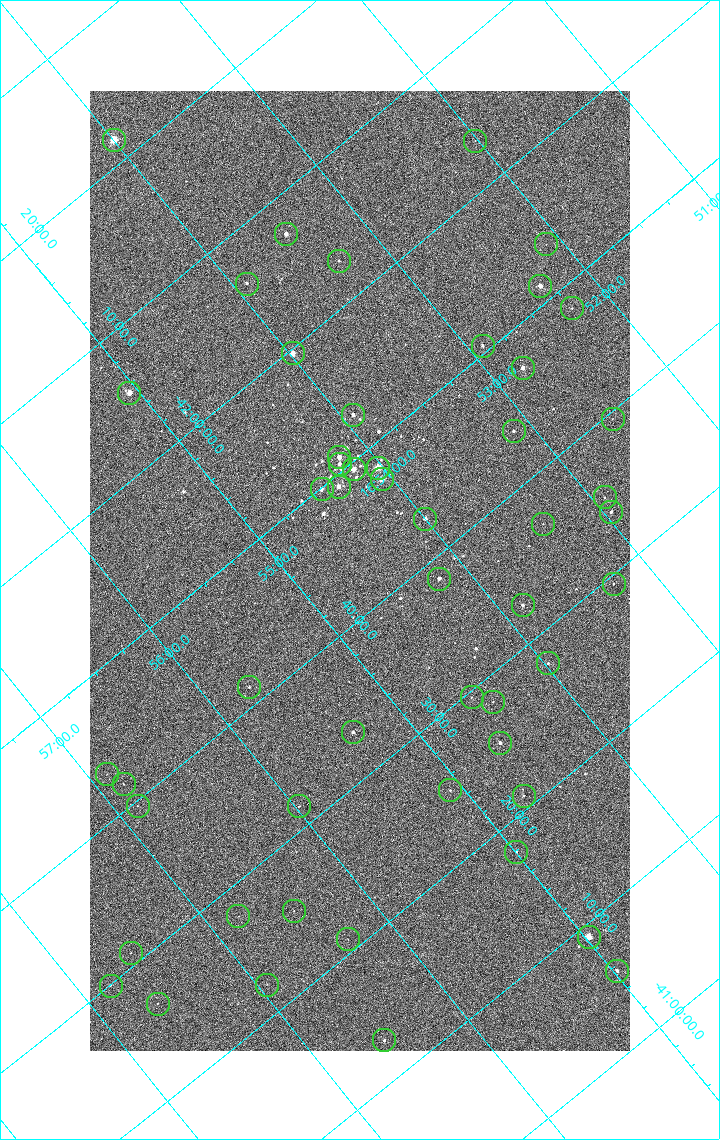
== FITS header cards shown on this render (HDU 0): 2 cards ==
NAXIS1  =                 1080 / length of data axis 1
NAXIS2  =                 1920 / length of data axis 2

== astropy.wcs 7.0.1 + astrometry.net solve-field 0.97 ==
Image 1080 x 1920 px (HDU 0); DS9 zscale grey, zoomed out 1/2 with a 90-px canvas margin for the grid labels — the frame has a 2x2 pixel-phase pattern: neighbouring pixels differ more than pixels two apart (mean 1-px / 2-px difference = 1.278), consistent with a one-shot-colour (mosaic) sensor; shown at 1/2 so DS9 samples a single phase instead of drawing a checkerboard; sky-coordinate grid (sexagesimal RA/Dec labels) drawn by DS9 from the SOLVED WCS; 52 Tycho-2 reference stars matched to detected sources circled (green)
Header WCS: none
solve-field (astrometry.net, Tycho-2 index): SOLVED blind (the file carries no WCS)
Solved WCS: RA---TAN-SIP/DEC--TAN-SIP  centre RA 16:54:35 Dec -41:43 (253.65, -41.72 deg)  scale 2.38 arcsec/px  FOV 42.8' x 76.0'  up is -141 deg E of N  parity flipped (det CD > 0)
(file carries no celestial WCS; the grid is the blind solution)
Tycho-2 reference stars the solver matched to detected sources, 52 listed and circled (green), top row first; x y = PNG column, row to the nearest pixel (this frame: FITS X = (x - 90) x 2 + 1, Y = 1920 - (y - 91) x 2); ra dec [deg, ICRS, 3 dp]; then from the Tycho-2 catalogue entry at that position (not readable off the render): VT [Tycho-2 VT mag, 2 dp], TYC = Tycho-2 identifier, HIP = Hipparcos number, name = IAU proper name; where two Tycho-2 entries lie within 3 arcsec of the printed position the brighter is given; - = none
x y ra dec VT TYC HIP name
114 140 253.499 -42.362 4.82 7876-2743-1 82671 -
475 141 253.004 -42.057 11.12 7876-784-1 - -
286 234 253.369 -42.121 7.31 7876-1152-1 - -
546 244 253.025 -41.892 10.56 7876-1536-1 - -
338 261 253.327 -42.050 10.12 7876-1601-1 - -
247 284 253.479 -42.104 9.22 7876-213-1 - -
540 286 253.080 -41.855 6.51 7876-2659-1 82543 -
572 308 253.062 -41.805 9.41 7876-2570-1 - -
482 346 253.227 -41.842 9.02 7876-1957-1 - -
292 354 253.495 -41.994 6.38 7876-309-1 82669 -
522 368 253.197 -41.786 7.01 7876-2053-1 - -
129 393 253.764 -42.091 6.35 7876-2597-1 82783 -
353 415 253.482 -41.881 7.56 7876-2282-1 - -
612 419 253.133 -41.659 10.59 7876-2550-1 - -
514 432 253.280 -41.729 8.50 7876-2390-1 - -
339 458 253.549 -41.849 6.39 7876-2229-1 - -
340 464 253.555 -41.842 7.74 7876-2816-1 - -
378 468 253.508 -41.806 5.47 7876-2191-1 82676 -
354 470 253.542 -41.825 6.07 7876-2204-1 82691 -
382 480 253.515 -41.792 6.56 7876-2254-1 - -
338 487 253.582 -41.820 6.62 7876-2640-1 82706 -
322 489 253.608 -41.832 7.44 7876-2319-1 - -
604 498 253.232 -41.586 10.00 7876-2118-1 - -
611 512 253.239 -41.565 8.24 7876-2336-1 - -
425 519 253.500 -41.715 7.58 7876-2134-1 - -
543 524 253.345 -41.611 10.06 7876-2335-1 - -
439 579 253.548 -41.642 7.21 7876-2339-1 - -
614 584 253.317 -41.490 9.93 7876-2457-1 - -
522 606 253.464 -41.545 8.68 7876-1830-1 - -
548 664 253.495 -41.464 9.93 7876-2103-1 - -
249 688 253.929 -41.690 9.45 7876-1772-1 - -
472 698 253.637 -41.494 10.63 7876-2534-1 - -
492 702 253.614 -41.471 10.02 7876-1822-1 - -
353 732 253.838 -41.557 8.61 7876-1740-1 - -
500 744 253.649 -41.423 8.08 7876-2472-1 - -
107 774 254.222 -41.719 10.94 7876-2588-1 - -
124 784 254.210 -41.695 10.00 7876-2426-1 - -
450 790 253.770 -41.417 10.67 7876-2586-1 - -
524 796 253.676 -41.350 10.10 7876-1844-1 - -
138 806 254.215 -41.661 11.04 7876-2303-1 - -
298 806 253.994 -41.527 10.16 7876-2126-1 - -
516 852 253.749 -41.298 10.64 7876-2244-1 - -
294 911 254.117 -41.424 10.86 7876-2481-1 - -
238 916 254.199 -41.464 10.79 7876-2221-1 - -
589 937 253.744 -41.151 5.82 7872-1609-1 82775 -
348 940 254.075 -41.350 10.73 7876-1756-1 - -
130 954 254.388 -41.516 10.82 7876-2164-1 - -
617 971 253.744 -41.093 8.77 7872-1701-1 - -
266 985 254.236 -41.370 10.62 7876-1948-1 - -
110 986 254.451 -41.499 10.62 7876-2486-1 - -
158 1004 254.407 -41.441 11.19 7876-2462-1 - -
384 1040 254.137 -41.215 9.23 7872-2044-1 - -